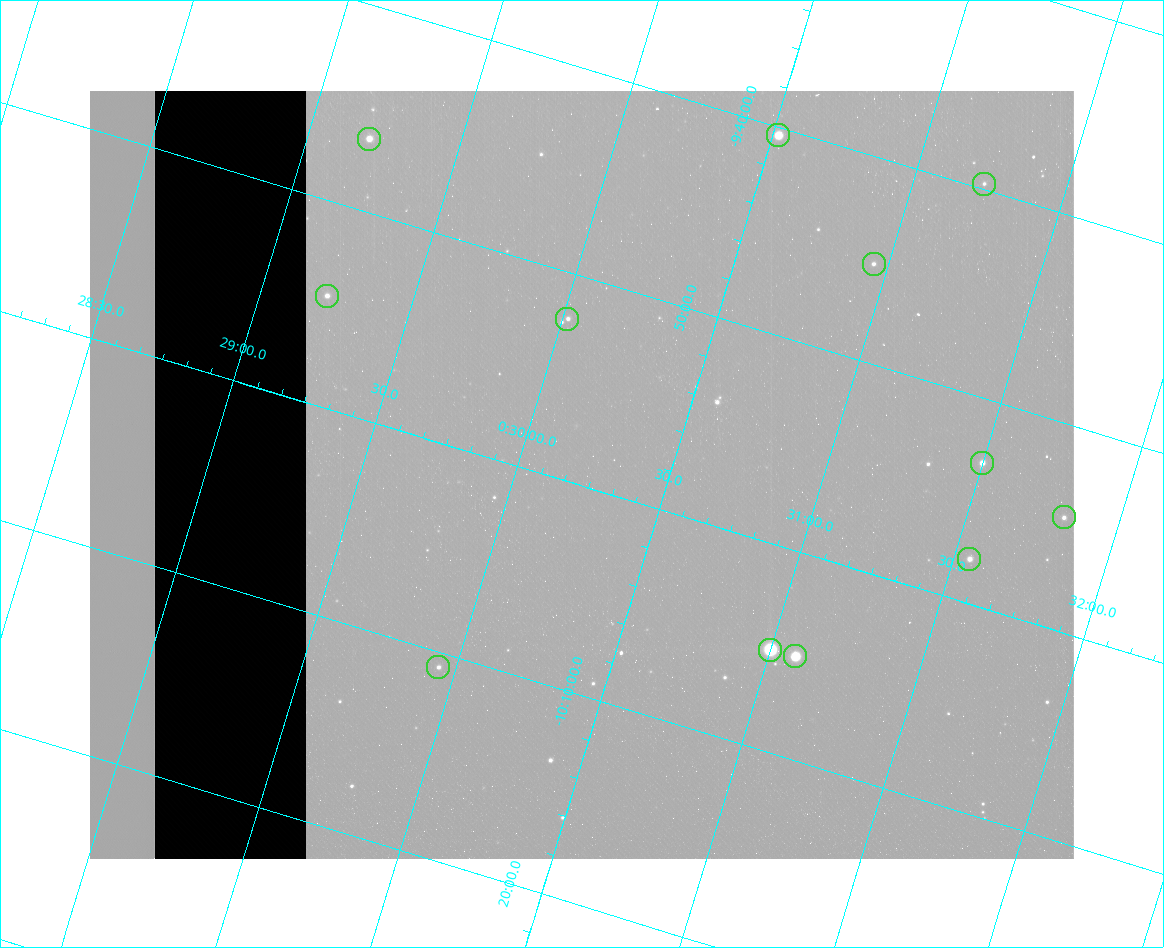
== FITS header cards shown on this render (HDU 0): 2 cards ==
NAXIS1  =                  984 / Size of image - Xaxis
NAXIS2  =                  768 / Size of image - Yaxis

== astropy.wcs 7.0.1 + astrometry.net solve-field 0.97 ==
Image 984 x 768 px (HDU 0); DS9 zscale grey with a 90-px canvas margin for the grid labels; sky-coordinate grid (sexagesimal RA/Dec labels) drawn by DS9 from the SOLVED WCS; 12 Tycho-2 reference stars matched to detected sources circled (green)
Header WCS: none
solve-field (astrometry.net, Tycho-2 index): SOLVED blind (the file carries no WCS)
Solved WCS: RA---TAN-SIP/DEC--TAN-SIP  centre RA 00:30:13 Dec -09:59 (7.55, -9.99 deg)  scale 2.99 arcsec/px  FOV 49.1' x 38.3'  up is -17 deg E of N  parity flipped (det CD > 0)
(file carries no celestial WCS; the grid is the blind solution)
Tycho-2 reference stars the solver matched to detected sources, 12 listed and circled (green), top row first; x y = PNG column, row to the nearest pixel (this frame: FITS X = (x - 90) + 1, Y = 768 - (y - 91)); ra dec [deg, ICRS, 3 dp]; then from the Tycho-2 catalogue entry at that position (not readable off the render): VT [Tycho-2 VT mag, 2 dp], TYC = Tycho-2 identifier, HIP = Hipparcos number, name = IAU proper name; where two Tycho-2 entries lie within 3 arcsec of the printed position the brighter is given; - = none
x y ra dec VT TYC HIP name
778 135 7.630 -9.673 9.11 5262-162-1 - -
369 139 7.300 -9.775 10.33 5262-1046-1 - -
984 184 7.808 -9.662 12.62 5269-2245-1 - -
874 264 7.738 -9.753 11.99 5269-2311-1 - -
327 296 7.305 -9.910 11.22 5262-533-1 - -
567 319 7.504 -9.871 11.88 5262-156-1 - -
982 463 7.875 -9.885 10.69 5269-806-1 - -
1064 517 7.954 -9.909 11.98 5269-2144-1 - -
969 559 7.888 -9.964 11.29 5269-2005-1 - -
770 650 7.750 -10.085 6.91 5269-2391-1 2431 -
795 656 7.772 -10.084 8.43 5269-2011-1 2444 -
438 667 7.486 -10.179 12.04 5265-73-1 - -